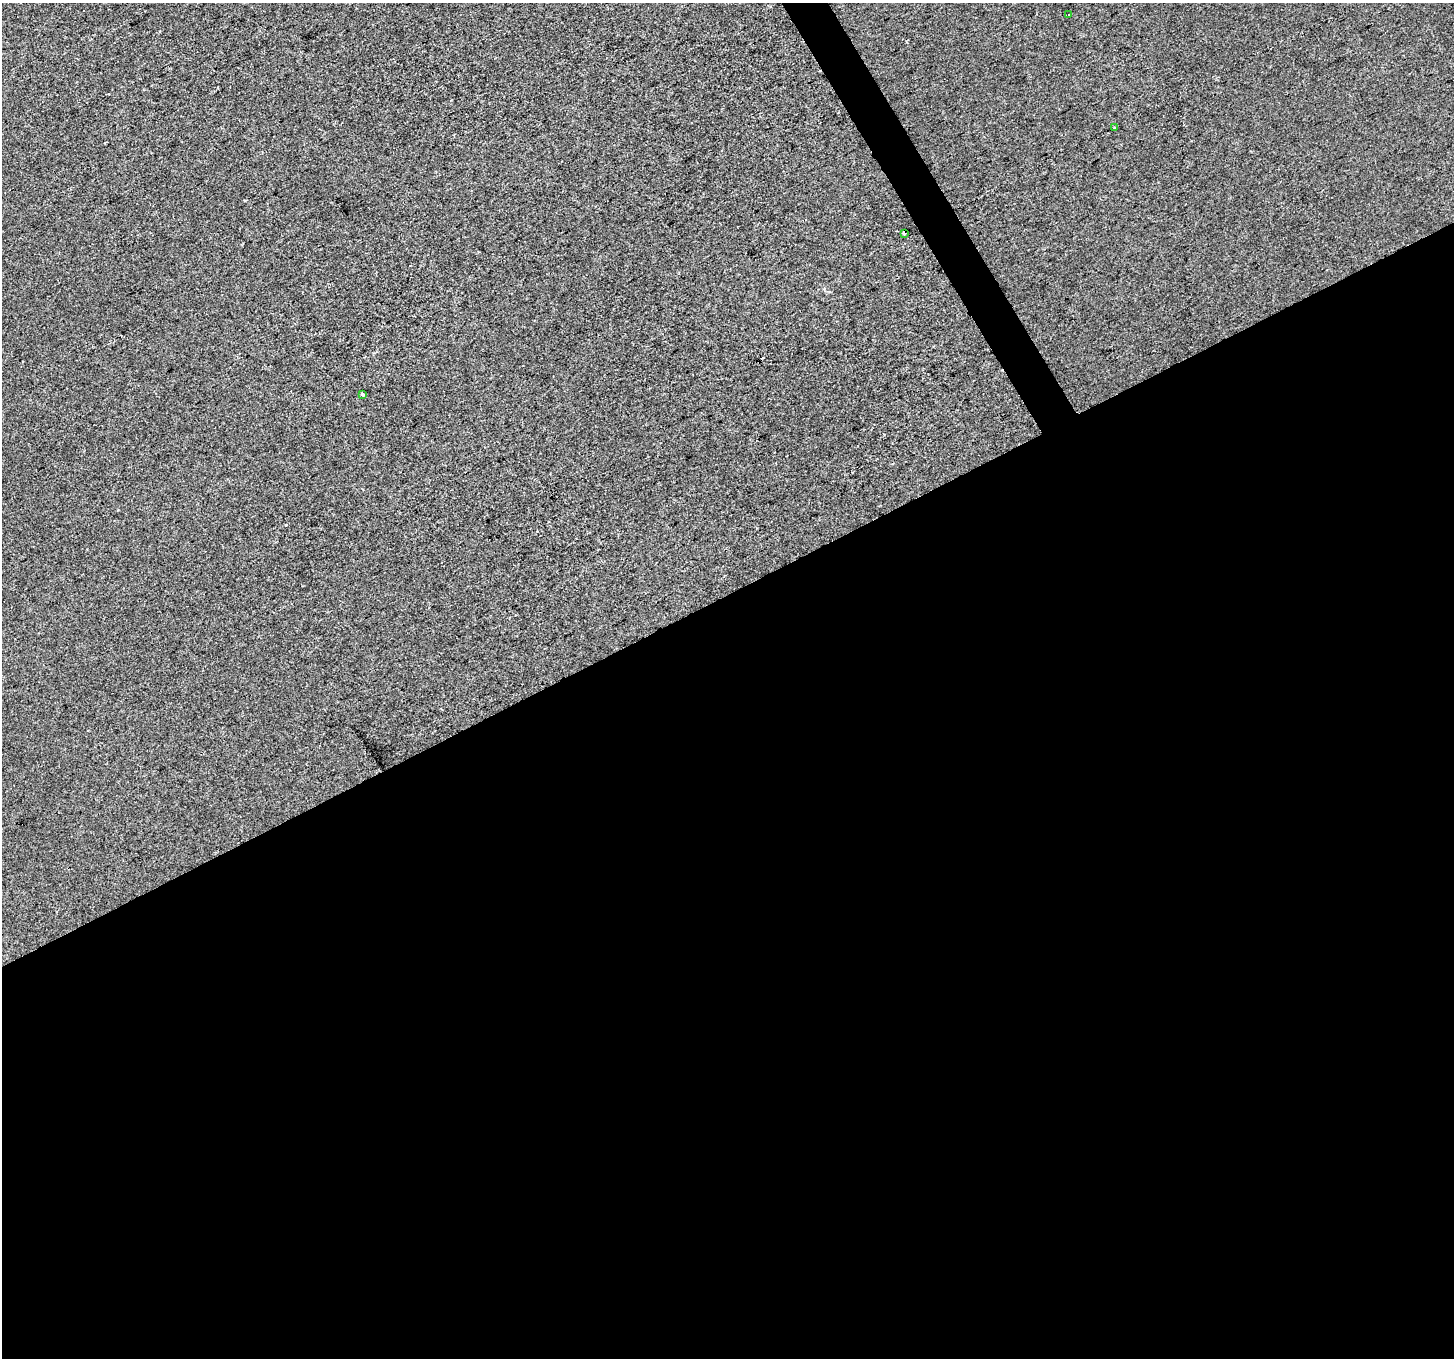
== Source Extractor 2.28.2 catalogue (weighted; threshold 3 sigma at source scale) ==
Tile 15 of 4 x 4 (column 3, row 4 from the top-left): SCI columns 2905-4356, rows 167-1522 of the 5807 x 5697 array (HDU 1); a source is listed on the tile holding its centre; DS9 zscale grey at full resolution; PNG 1456 x 1360 px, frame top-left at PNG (2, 3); each listed source drawn as its Kron ellipse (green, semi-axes under 4 px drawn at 4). Shown black and unused: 57% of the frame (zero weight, under 2 of 3 exposures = <1% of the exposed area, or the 3 px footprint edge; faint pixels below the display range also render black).
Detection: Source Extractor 2.28.2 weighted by HDU 2 'WHT'; one run over the whole footprint, this tile lists its part. Background -2.33e-04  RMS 0.0055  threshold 0.0249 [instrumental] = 3 sigma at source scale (4.5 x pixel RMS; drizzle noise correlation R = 1.50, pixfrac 1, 0.0396/0.0396 arcsec/px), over >= 5 px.
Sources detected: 4; all 4 listed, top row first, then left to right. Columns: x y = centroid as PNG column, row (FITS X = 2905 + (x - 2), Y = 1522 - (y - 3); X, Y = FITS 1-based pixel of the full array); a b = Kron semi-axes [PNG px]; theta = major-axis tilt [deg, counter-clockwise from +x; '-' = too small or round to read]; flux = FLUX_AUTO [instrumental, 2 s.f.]
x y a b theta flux
1069 14 2 2 - 0.49
1114 128 3 3 - 0.7
904 233 4 3 - 4.4
363 394 4 3 - 1.2